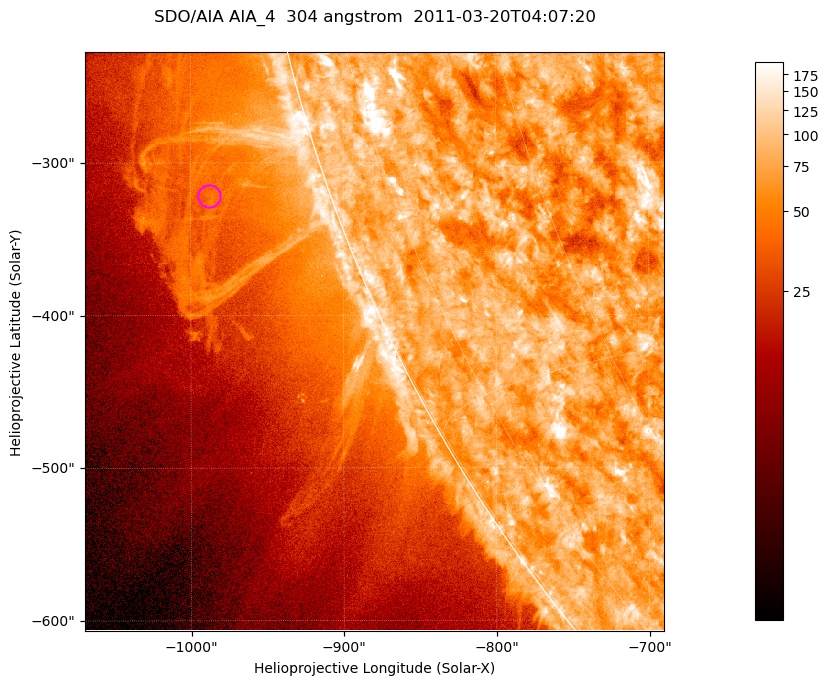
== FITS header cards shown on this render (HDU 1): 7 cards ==
TELESCOP= 'SDO/AIA '           / For AIA: SDO/AIA
INSTRUME= 'AIA_4   '           / For AIA: AIA_ATA1, AIA_ATA2, AIA_ATA3 or AIA_AT
WAVELNTH=                  304 / [angstrom] Wavelength
WAVEUNIT= 'angstrom'           / Wavelength unit: angstrom
DATE-OBS= '2011-03-20T04:07:20.127' / [ISO] Date when observation started; ISO 8
CTYPE1  = 'HPLN-TAN'           / CTYPE1; Typically HPLN
CTYPE2  = 'HPLT-TAN'           / CTYPE2; Typically HPLT

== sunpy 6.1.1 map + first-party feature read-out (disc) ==
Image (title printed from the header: SDO/AIA AIA_4  304 angstrom  2011-03-20T04:07:20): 632 x 632 px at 0.6 arcsec/px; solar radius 964 arcsec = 1606 px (partial field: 2.2% of the solar disc is inside the frame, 45% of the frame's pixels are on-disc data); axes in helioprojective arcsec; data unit not stated in the header (colour bar unlabelled)
Orientation: roll -0.132 deg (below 1 deg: not rotated)
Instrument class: DISC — disc imager (sunpy class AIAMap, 304 A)
Bright regions (active regions / flare kernels): reference = the on-disc median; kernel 5 px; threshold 5 sigma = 114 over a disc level ~76.4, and >= 1.15x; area >= 399 px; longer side >= 8 px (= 4.8 arcsec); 0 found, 0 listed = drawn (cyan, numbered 1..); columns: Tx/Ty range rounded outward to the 2 arcsec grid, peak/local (2 s.f.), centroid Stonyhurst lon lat
Off-limb structures (1.02-1.3 R_sun): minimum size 199 px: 2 found; the strongest spans PA ~105..110 deg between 1.02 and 1.13 R_sun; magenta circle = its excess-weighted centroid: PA ~110 deg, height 1.08 R_sun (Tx ~-988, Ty ~-322 arcsec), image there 1.5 x the reference